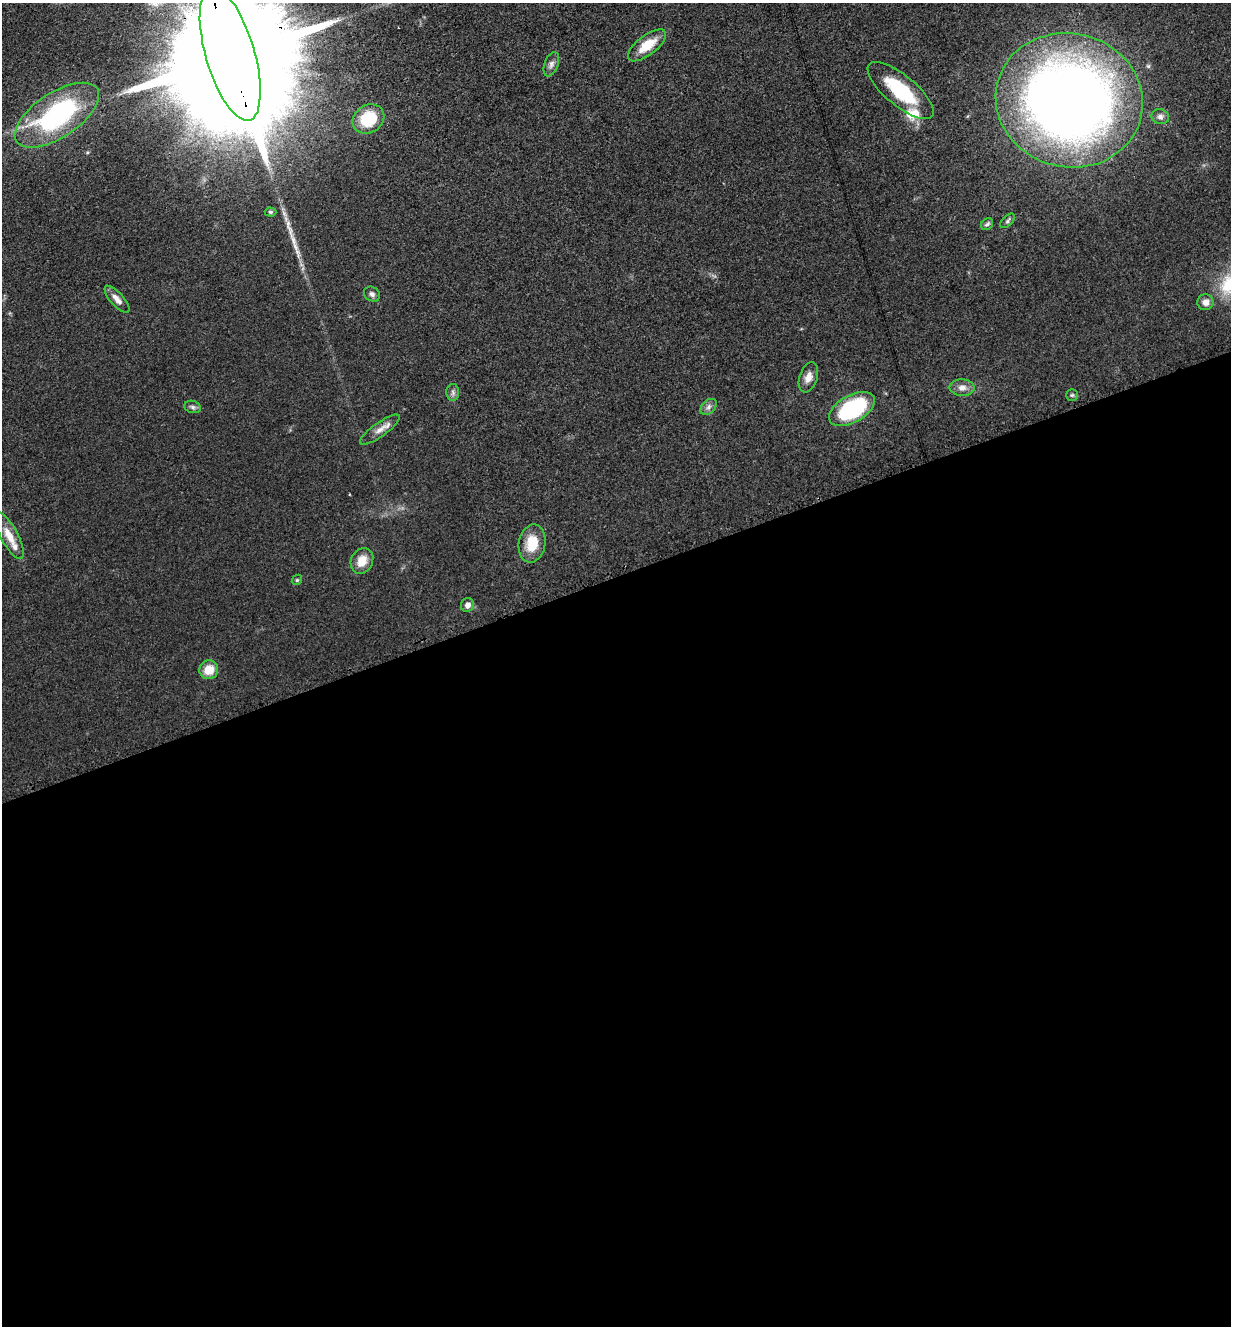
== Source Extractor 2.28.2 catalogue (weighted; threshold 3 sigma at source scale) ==
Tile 15 of 4 x 4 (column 3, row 4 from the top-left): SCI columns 2764-3992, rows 97-1420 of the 5402 x 5487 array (HDU 1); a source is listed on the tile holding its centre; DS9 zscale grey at full resolution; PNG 1233 x 1328 px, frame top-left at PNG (2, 3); each listed source drawn as its Kron ellipse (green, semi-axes under 4 px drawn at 4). Shown black and unused: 57% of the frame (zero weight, under 3 of 4 exposures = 7% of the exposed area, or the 3 px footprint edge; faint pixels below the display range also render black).
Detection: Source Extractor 2.28.2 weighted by HDU 2 'WHT'; one run over the whole footprint, this tile lists its part. Background 0.0607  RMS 0.0072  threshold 0.0322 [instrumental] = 3 sigma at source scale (4.5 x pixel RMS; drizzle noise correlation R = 1.50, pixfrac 1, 0.05/0.05 arcsec/px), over >= 5 px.
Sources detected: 30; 2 inside a brighter listed object's ellipse — not listed separately; the other 28 listed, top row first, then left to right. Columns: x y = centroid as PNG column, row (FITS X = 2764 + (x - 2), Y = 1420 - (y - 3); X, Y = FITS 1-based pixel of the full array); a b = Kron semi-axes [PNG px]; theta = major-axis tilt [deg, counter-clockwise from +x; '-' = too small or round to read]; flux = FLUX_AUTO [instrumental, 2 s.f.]
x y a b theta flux
647 45 23 10 38 16
230 54 69 24 -74 63000
551 64 12 7 69 3.1
901 91 41 15 -40 45
1069 100 74 67 -14 760
57 115 48 22 33 110
1160 117 9 7 -17 2.4
368 119 16 13 33 28
270 212 6 4 -2 1.3
1007 221 9 5 45 1.6
987 224 7 5 43 1.6
372 294 8 7 - 2.6
117 299 17 6 -48 5
1205 302 8 8 - 4.3
808 377 16 9 71 5.9
962 388 12 8 -3 4.8
453 392 8 6 -89 2.3
1072 395 6 5 - 1.2
193 407 8 6 -17 2
709 407 9 6 42 2.7
852 409 25 13 29 78
380 430 24 7 35 5.9
9 535 26 8 -61 12
532 543 19 13 80 18
362 561 13 10 62 10
297 580 5 4 - 0.98
467 605 7 6 - 3.6
209 670 9 9 - 12
Overlapping masked pixels (flux is a lower limit): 1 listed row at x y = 230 54
Isophote crosses this tile's border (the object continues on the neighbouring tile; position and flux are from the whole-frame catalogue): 1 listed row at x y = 230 54